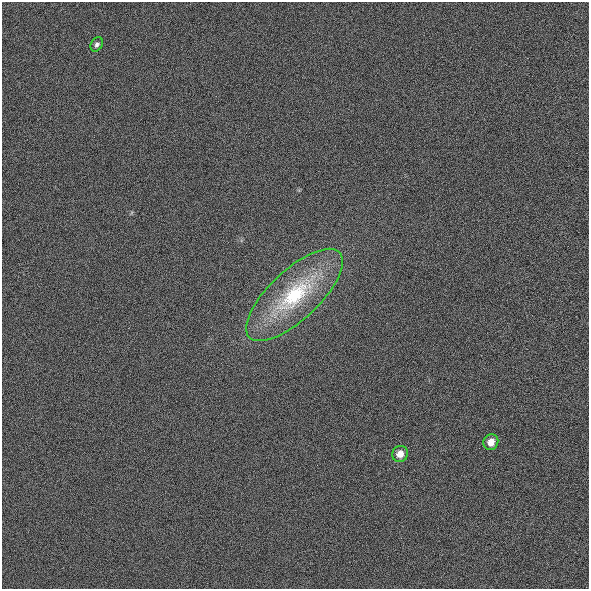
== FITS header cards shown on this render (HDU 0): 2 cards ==
NAXIS1  =                  587
NAXIS2  =                  587

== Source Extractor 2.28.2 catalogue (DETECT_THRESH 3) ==
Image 587 x 587 px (HDU 0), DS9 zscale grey, 1 PNG px = 1 image px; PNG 591 x 591 px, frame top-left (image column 1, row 587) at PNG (2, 2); each listed source drawn as its Kron ellipse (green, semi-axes under 4 px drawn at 4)
Background -0.00203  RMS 0.057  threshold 0.172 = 3 sigma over >= 5 px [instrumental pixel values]
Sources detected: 4; all 4 listed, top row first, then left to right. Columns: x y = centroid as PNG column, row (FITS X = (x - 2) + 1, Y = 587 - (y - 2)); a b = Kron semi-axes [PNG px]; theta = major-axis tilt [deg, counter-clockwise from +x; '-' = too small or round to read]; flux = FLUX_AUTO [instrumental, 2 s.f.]
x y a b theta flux
97 44 7 5 59 11
294 295 62 25 43 370
491 442 8 7 - 36
400 454 8 7 - 37